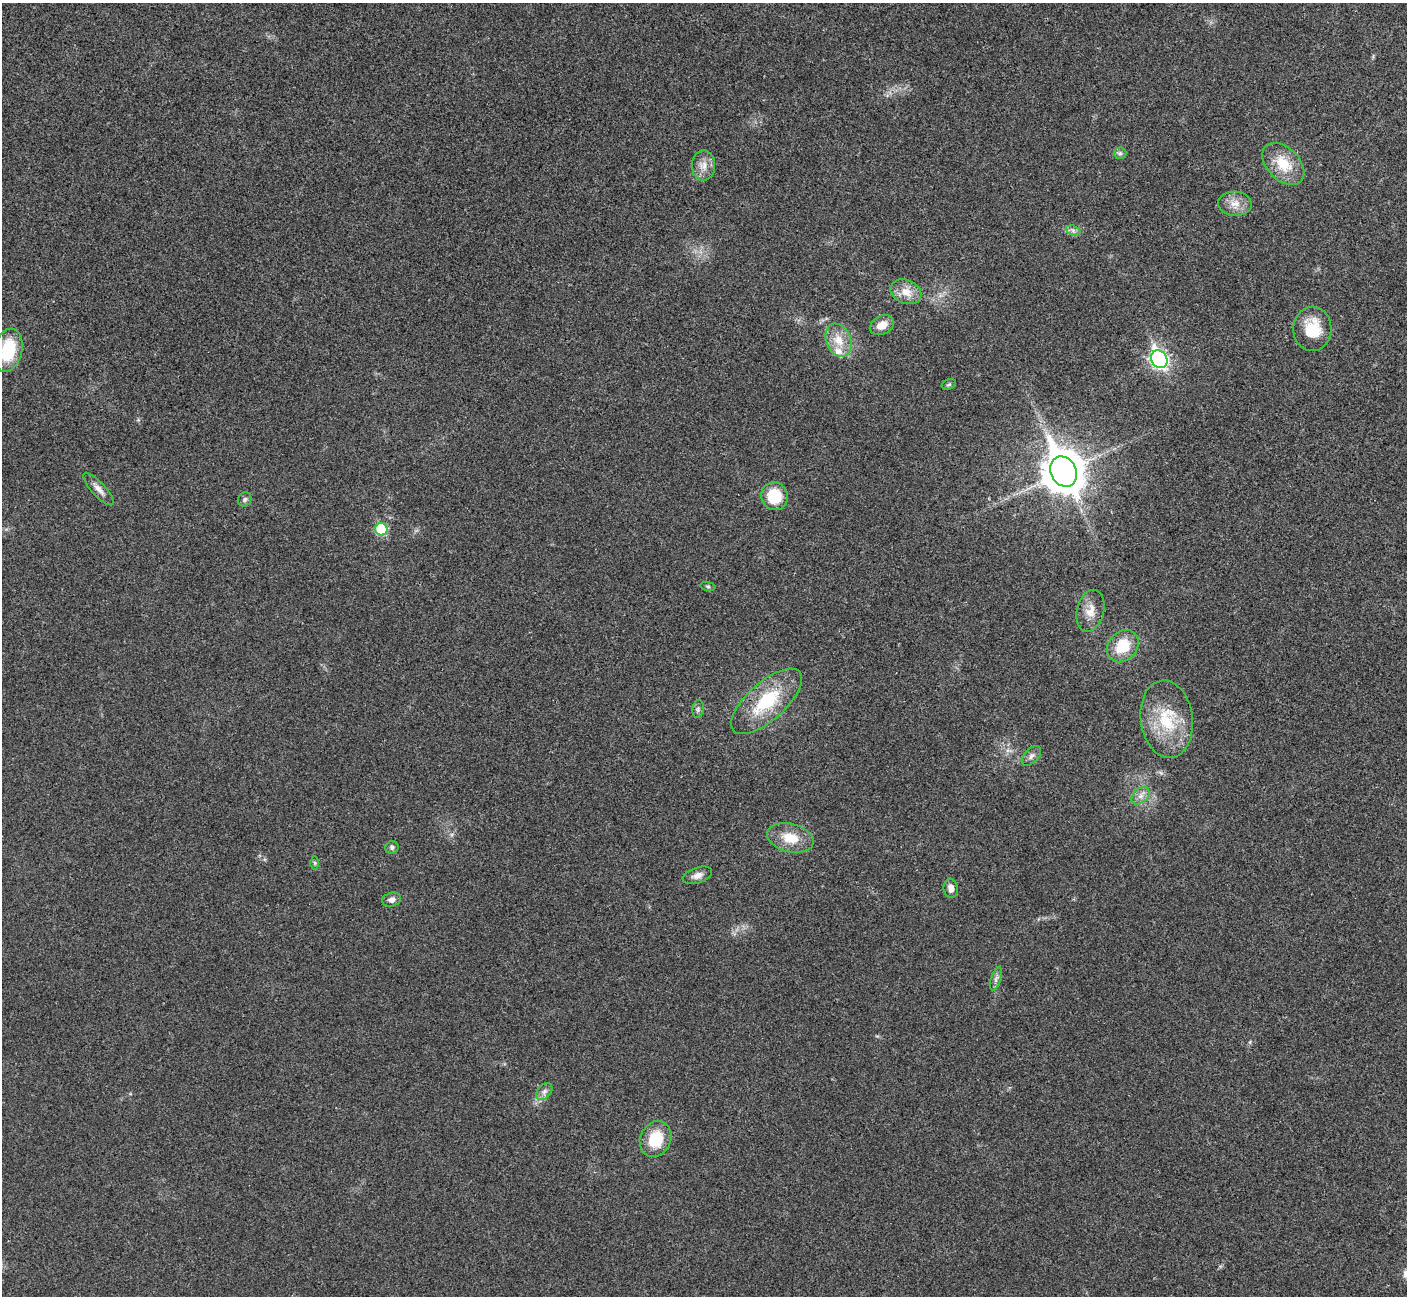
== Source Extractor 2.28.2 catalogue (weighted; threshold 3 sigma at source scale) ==
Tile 10 of 4 x 4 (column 2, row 3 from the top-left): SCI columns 1409-2813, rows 1450-2743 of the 5629 x 5617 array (HDU 1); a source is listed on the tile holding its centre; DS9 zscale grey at full resolution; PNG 1409 x 1298 px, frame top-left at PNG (2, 3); each listed source drawn as its Kron ellipse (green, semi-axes under 4 px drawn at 4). Shown black and unused: <1% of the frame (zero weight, under 3 of 4 exposures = <1% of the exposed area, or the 3 px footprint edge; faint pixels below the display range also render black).
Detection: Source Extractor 2.28.2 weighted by HDU 2 'WHT'; one run over the whole footprint, this tile lists its part. Background 0.0221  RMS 0.0053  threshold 0.0239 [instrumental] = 3 sigma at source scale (4.5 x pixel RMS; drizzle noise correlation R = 1.50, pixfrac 1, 0.05/0.05 arcsec/px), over >= 5 px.
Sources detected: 35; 1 inside a brighter listed object's ellipse — not listed separately; the other 34 listed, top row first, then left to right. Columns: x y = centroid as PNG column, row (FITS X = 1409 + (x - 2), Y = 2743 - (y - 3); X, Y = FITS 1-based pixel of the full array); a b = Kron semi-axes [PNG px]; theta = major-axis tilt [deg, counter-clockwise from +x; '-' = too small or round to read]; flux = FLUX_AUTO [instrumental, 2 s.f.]
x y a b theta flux
1120 153 6 6 - 1.2
1283 164 25 16 -46 15
703 165 15 11 89 5.3
1235 204 17 12 -5 6
1073 230 7 4 -19 1.5
906 292 16 11 -23 7.3
882 325 13 9 27 6
1312 329 22 19 87 17
839 340 17 12 -67 8.6
8 350 22 14 75 26
1159 359 9 7 -60 180
949 384 7 5 18 0.87
1064 471 15 12 -64 1500
99 489 21 7 -47 3.6
775 496 14 13 - 17
245 499 7 6 - 1.4
381 529 6 6 - 29
708 586 8 4 -9 0.9
1090 611 21 13 76 7.1
1123 646 18 14 48 15
767 701 44 19 42 31
698 709 9 5 82 1.3
1167 719 39 26 -83 27
1031 756 12 7 47 2.1
1141 796 10 7 41 2.9
790 838 24 14 -13 12
392 847 6 6 - 1.4
315 863 6 4 -90 0.88
697 875 15 7 18 3.3
951 888 9 7 -83 3.3
392 900 10 7 14 2.3
996 979 12 5 73 2
544 1091 10 6 49 2.2
656 1139 18 15 64 17
Isophote crosses this tile's border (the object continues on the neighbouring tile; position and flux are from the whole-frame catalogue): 1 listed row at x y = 8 350